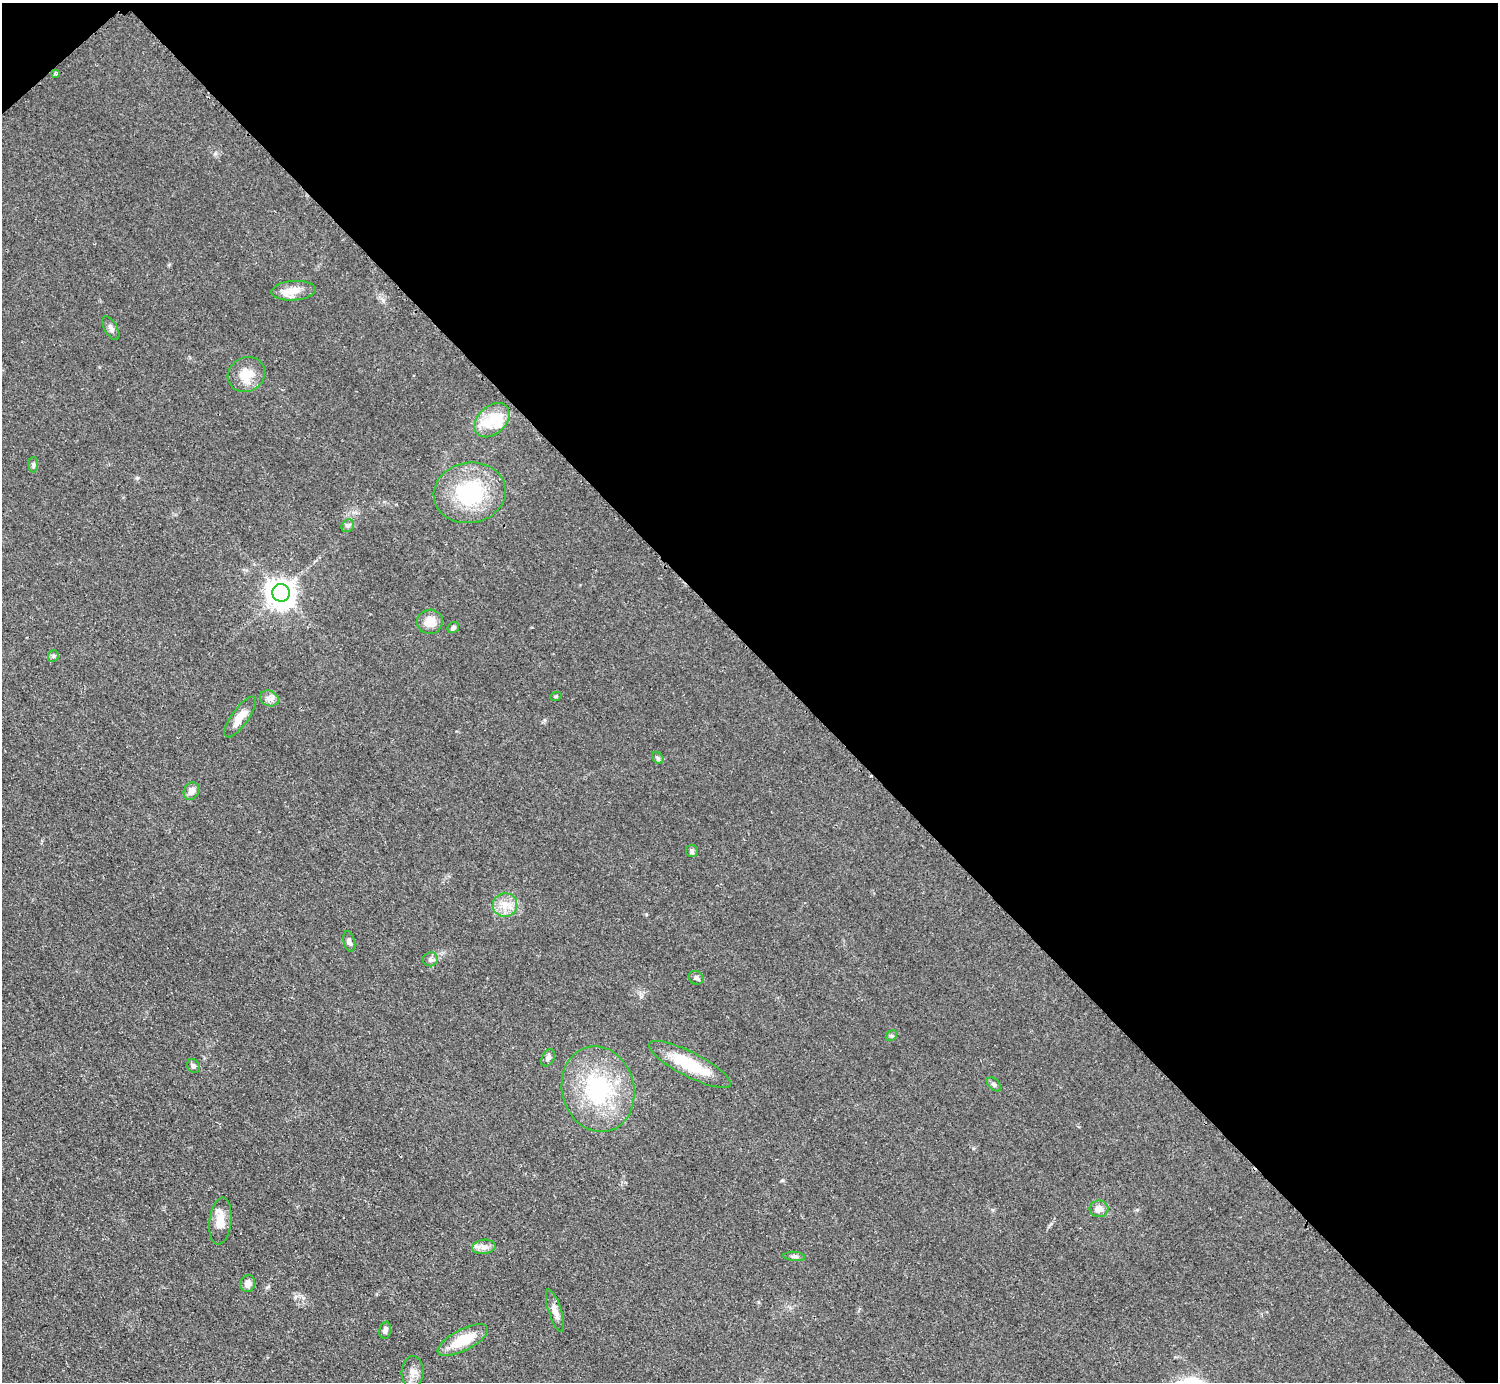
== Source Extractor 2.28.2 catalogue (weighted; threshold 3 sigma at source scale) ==
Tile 3 of 4 x 4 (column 3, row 1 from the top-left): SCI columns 2998-4493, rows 4448-5827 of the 5989 x 5988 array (HDU 1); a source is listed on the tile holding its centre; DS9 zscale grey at full resolution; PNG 1500 x 1384 px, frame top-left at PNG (2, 3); each listed source drawn as its Kron ellipse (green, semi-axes under 4 px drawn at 4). Shown black and unused: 47% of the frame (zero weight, under 2 of 3 exposures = <1% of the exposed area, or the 3 px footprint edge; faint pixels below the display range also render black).
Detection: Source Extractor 2.28.2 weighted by HDU 2 'WHT'; one run over the whole footprint, this tile lists its part. Background 0.05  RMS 0.0069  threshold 0.0312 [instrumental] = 3 sigma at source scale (4.5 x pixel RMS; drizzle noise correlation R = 1.50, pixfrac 1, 0.05/0.05 arcsec/px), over >= 5 px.
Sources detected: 40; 1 inside a brighter object's white glare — neither listed nor drawn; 2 inside a brighter listed object's ellipse — not listed separately; the other 37 listed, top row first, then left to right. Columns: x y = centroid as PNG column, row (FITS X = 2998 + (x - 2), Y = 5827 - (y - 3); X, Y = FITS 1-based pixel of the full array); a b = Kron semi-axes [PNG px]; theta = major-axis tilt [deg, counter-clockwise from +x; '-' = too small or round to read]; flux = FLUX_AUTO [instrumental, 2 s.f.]
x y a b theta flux
56 74 4 3 - 0.94
294 291 22 9 4 8.7
111 328 13 6 -61 2.5
246 375 19 17 31 13
492 420 20 13 44 13
33 465 8 4 87 1.5
470 493 36 30 10 56
348 526 7 5 43 1.6
281 593 9 8 - 790
430 622 13 12 - 11
453 628 6 5 - 1.7
53 656 6 5 - 1.2
556 696 6 3 19 0.83
269 698 10 7 -23 3.3
240 717 24 8 54 8.2
658 758 6 5 - 1.3
191 791 9 7 59 4.7
692 851 6 5 - 1.3
505 905 12 12 - 8.2
349 941 10 5 -76 2.2
430 959 8 7 - 2
696 978 8 6 -35 1.8
891 1036 6 4 42 1.1
548 1058 9 6 60 2.1
690 1064 46 12 -27 29
193 1066 7 6 - 1.7
994 1084 8 5 -45 1.5
598 1089 43 36 -75 68
1099 1209 9 8 - 4.8
220 1221 23 11 84 9.4
484 1247 12 7 7 4.1
794 1256 11 4 -4 1.7
248 1283 9 7 70 4.6
555 1311 22 6 -72 5.1
385 1330 8 6 82 2.4
463 1340 28 10 27 19
413 1372 16 11 87 5.8
Unlisted compact peaks at least as high as the median listed source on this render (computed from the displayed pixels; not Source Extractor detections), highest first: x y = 383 300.